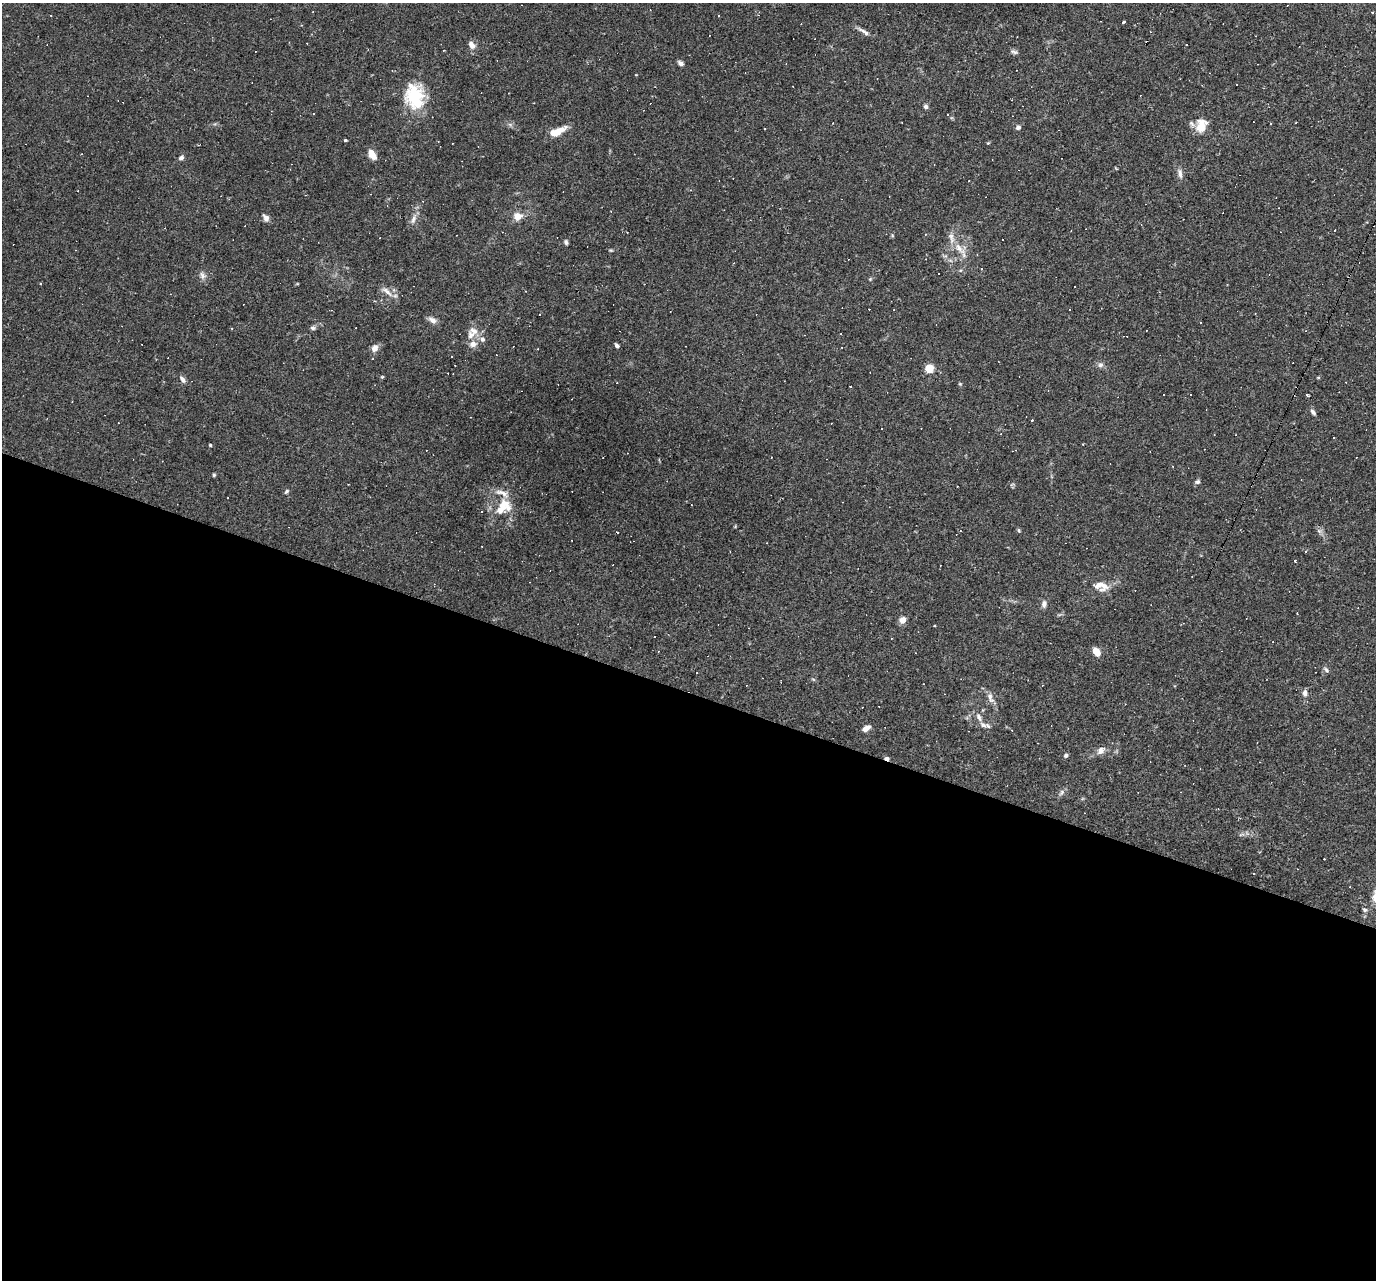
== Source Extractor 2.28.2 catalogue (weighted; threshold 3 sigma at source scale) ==
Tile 14 of 4 x 4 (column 2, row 4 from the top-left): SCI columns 1375-2748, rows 266-1543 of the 5495 x 5510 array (HDU 1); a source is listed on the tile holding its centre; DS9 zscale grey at full resolution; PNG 1378 x 1282 px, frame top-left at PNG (2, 3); no overlay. Shown black and unused: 46% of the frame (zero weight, under 2 of 3 exposures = <1% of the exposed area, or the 3 px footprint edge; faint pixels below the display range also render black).
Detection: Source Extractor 2.28.2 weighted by HDU 2 'WHT'; one run over the whole footprint, this tile lists its part. Background 0.0261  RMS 0.0036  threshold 0.016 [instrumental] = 3 sigma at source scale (4.5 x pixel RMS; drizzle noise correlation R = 1.50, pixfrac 1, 0.05/0.05 arcsec/px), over >= 5 px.
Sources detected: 150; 65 cosmic-ray / hot-pixel residue — not listed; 8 inside a brighter listed object's ellipse — not listed separately; the other 77 listed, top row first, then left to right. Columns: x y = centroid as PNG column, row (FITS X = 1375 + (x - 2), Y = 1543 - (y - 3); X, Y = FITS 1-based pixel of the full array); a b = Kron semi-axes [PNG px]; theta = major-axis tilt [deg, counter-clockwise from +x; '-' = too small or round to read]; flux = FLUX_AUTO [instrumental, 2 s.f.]
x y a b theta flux
1372 12 3 3 - 0.34
719 15 3 3 - 0.46
1123 22 3 3 - 0.47
864 31 19 5 -33 1.5
1186 44 2 2 - 0.28
472 45 10 7 -60 2.2
1014 52 9 5 -14 0.87
680 63 7 5 -34 1.1
415 97 30 22 -78 17
926 106 6 5 - 0.82
948 114 3 3 - 0.34
1296 122 3 2 - 0.47
1271 124 3 2 - 0.26
1201 126 16 12 74 6.1
1018 127 6 6 - 0.92
557 131 18 7 25 6
345 140 3 3 - 0.75
438 141 3 2 - 0.24
988 143 4 3 - 0.32
372 155 11 6 -60 3.7
181 158 6 5 - 0.97
1180 173 13 6 -81 1.6
518 216 5 5 - 6.8
266 218 8 6 -57 1.7
413 219 14 6 71 1.8
1335 230 2 2 - 0.18
1002 239 2 2 - 0.2
566 242 7 5 -73 0.69
959 248 23 7 -50 3.9
611 250 6 3 17 0.38
938 274 3 2 - 0.4
202 275 10 7 -80 1.4
870 279 5 4 - 0.38
41 283 3 2 - 0.31
387 291 19 6 -39 2.4
433 320 10 6 -35 1.9
1200 323 3 3 - 0.41
313 328 7 5 -7 0.9
471 335 14 9 38 2.5
482 339 7 6 - 1.2
617 346 5 4 - 0.71
374 348 8 6 62 2.3
1100 365 8 7 - 1.1
929 368 7 7 - 5.1
382 377 5 3 - 0.3
182 379 11 5 -55 1.1
960 384 5 4 - 0.36
850 387 3 2 - 0.23
1307 395 4 2 - 0.43
1313 412 9 5 -50 0.9
1032 420 3 2 - 0.66
1083 444 2 2 - 0.25
210 445 4 4 - 0.35
214 475 5 4 - 0.43
1198 482 6 6 - 0.77
286 492 8 4 39 0.62
503 505 20 15 35 6.7
1019 530 6 4 -62 0.43
1319 531 7 5 -16 1
617 532 3 2 - 0.35
1306 551 3 2 - 0.29
1295 561 3 3 - 2.3
1104 586 16 11 52 3.3
1044 604 9 6 81 1.3
902 620 6 6 - 2.8
654 637 3 3 - 0.58
1096 652 9 6 -55 3.8
1326 670 8 5 -53 0.77
1305 693 8 6 79 1.4
990 697 12 7 -79 1.7
983 725 12 6 -34 1.6
866 728 9 5 33 2.4
1101 750 12 8 44 2
1066 755 6 5 - 0.66
887 758 6 4 -18 1.1
1061 792 10 5 59 0.96
1365 910 6 4 -2 0.53
Overlapping masked pixels (flux is a lower limit): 1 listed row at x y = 887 758